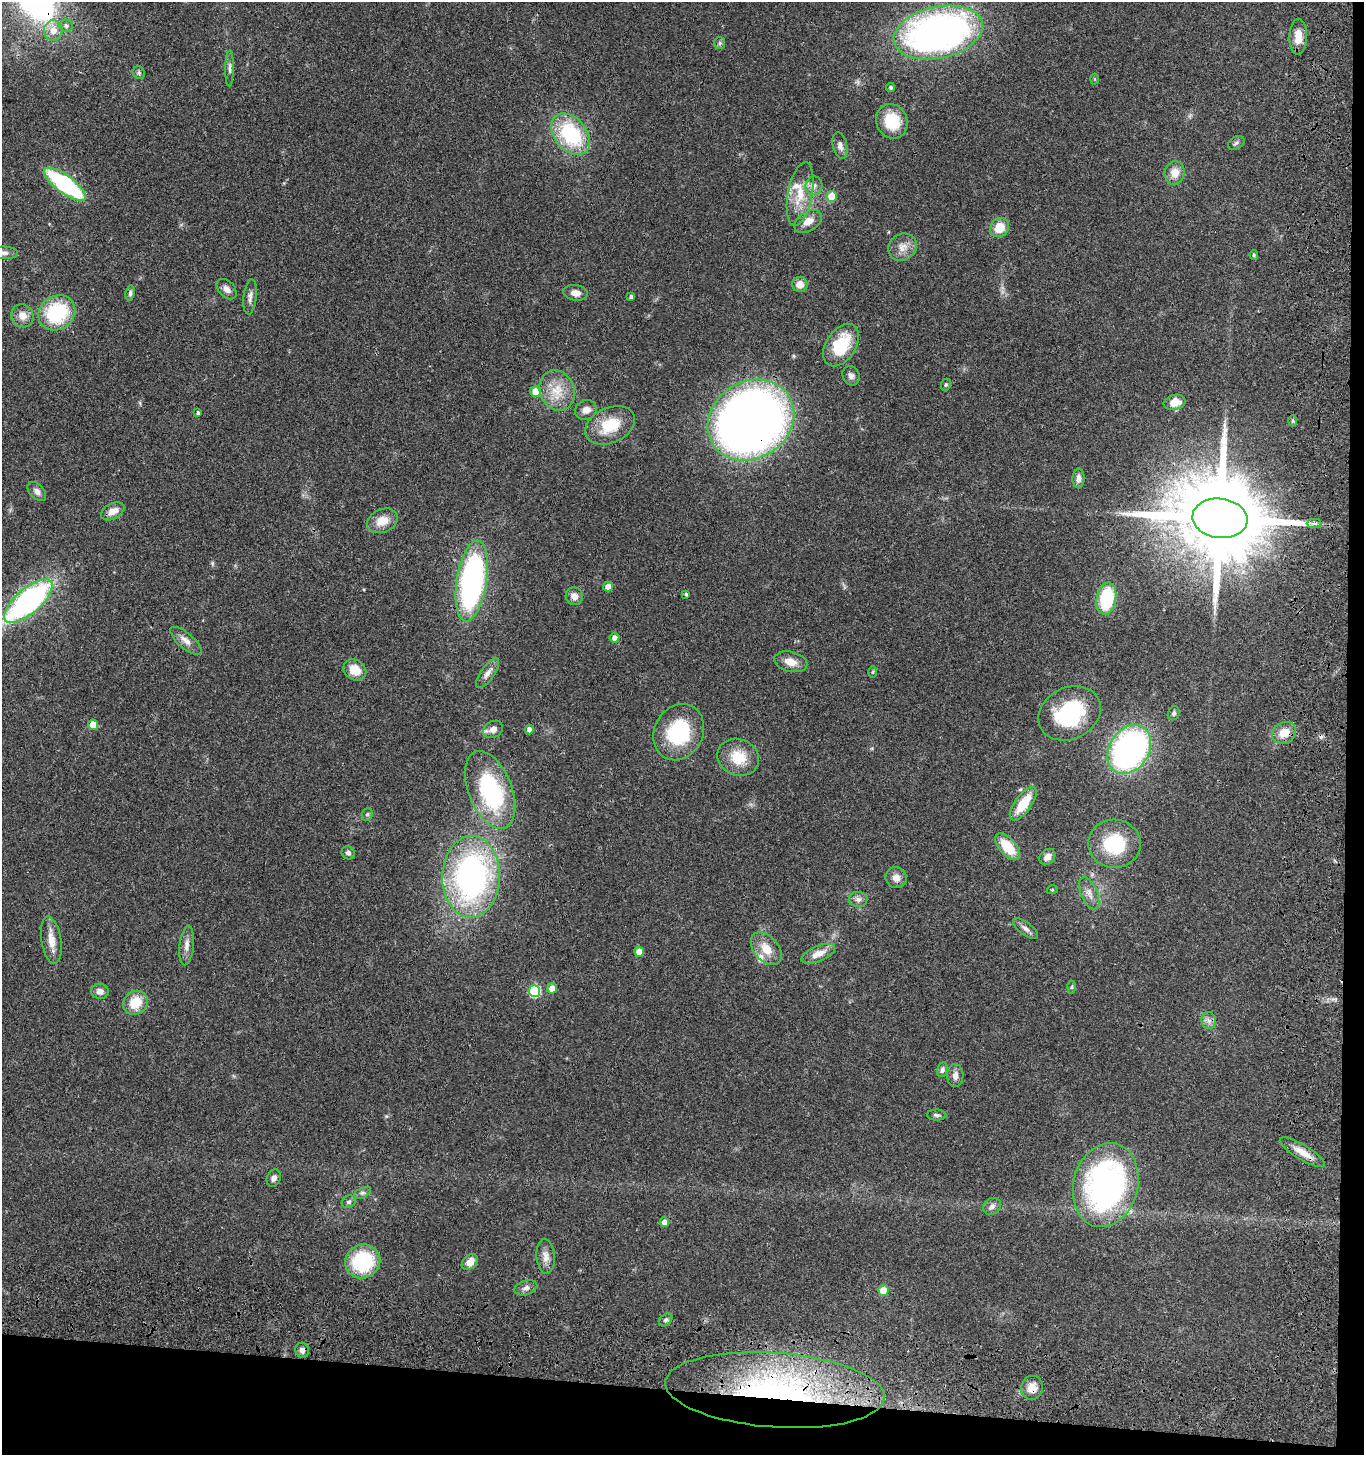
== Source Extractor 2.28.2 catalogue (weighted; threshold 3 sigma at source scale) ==
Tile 9 of 3 x 3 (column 3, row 3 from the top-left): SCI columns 2975-4336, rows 159-1611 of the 4678 x 4675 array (HDU 1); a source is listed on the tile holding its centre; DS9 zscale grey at full resolution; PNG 1366 x 1457 px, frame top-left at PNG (2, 2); each listed source drawn as its Kron ellipse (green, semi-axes under 4 px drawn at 4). Shown black and unused: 6% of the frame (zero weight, under 3 of 4 exposures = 13% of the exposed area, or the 3 px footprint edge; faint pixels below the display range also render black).
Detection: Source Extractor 2.28.2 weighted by HDU 2 'WHT'; one run over the whole footprint, this tile lists its part. Background 0.119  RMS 0.0069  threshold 0.0312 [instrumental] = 3 sigma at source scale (4.5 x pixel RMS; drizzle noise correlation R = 1.50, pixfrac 1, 0.05/0.05 arcsec/px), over >= 5 px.
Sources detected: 115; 1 cosmic-ray / hot-pixel residue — neither listed nor drawn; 2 inside a brighter listed object's ellipse — not listed separately; the other 112 listed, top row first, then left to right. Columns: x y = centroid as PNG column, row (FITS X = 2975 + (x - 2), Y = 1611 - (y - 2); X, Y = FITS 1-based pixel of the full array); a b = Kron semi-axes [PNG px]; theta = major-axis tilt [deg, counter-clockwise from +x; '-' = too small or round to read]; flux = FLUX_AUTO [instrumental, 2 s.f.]
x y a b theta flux
66 25 7 6 - 2.4
53 31 10 9 - 7.6
938 32 45 25 12 310
1298 37 18 9 87 10
720 43 6 5 - 1.2
230 68 18 4 89 2.5
139 73 6 6 - 1.4
1095 79 5 3 - 0.68
891 87 4 4 - 1.4
892 121 18 15 -65 23
571 134 23 16 -51 54
1236 143 9 6 30 1.6
840 145 13 7 -78 3.9
1175 173 12 10 76 7.9
65 184 25 9 -36 87
814 186 9 8 - 3.4
800 194 32 12 79 16
832 197 5 5 - 13
808 221 15 9 31 6.6
999 228 10 9 - 13
902 247 15 13 36 7.1
4 253 14 6 0 2.7
1254 255 5 4 - 0.89
800 284 7 7 - 5.6
227 289 12 7 -47 3.5
130 293 8 4 82 1.7
576 293 12 8 -8 4.5
250 297 18 6 84 3.4
631 297 4 3 - 1.8
57 313 19 16 37 47
22 316 12 11 - 6.2
841 345 23 15 57 28
851 376 10 8 -66 2.8
946 385 6 5 - 1
557 390 21 17 -67 15
536 391 5 5 - 11
1175 402 11 7 11 9.6
586 410 11 9 25 4.4
198 413 3 3 - 1.5
751 420 45 38 33 710
1293 421 5 3 - 0.92
610 425 26 17 24 23
1078 478 10 6 88 3.3
37 491 11 7 -46 3.1
113 511 12 7 28 6.3
1220 518 28 20 -7 14000
382 521 16 11 24 11
1314 523 7 4 0 1.6
472 581 41 15 81 190
608 587 5 4 - 7.6
686 594 3 3 - 1.3
574 596 9 8 - 4.5
1106 599 16 9 79 43
28 601 30 12 41 180
614 638 5 5 - 4.1
186 641 19 7 -40 5
791 662 17 10 -13 7.4
355 670 12 10 -33 11
873 672 6 4 89 0.83
487 673 17 6 55 4.2
1069 713 32 26 26 57
1174 713 7 5 67 1.4
93 725 5 5 - 14
493 729 10 8 29 4.5
529 729 5 4 - 3.5
679 732 29 24 62 46
1284 733 13 10 32 9
1129 749 26 19 57 210
738 757 21 18 -22 17
490 790 41 21 -69 76
1023 804 20 8 54 19
367 814 6 5 - 1.4
1114 844 26 24 -3 35
1008 847 16 8 -49 19
348 853 7 6 - 2
1047 857 9 7 48 4.5
471 877 41 29 89 190
896 878 11 10 - 4.8
1052 890 5 3 - 0.72
1089 893 17 8 -66 5.2
858 899 9 7 -1 2.8
1025 928 15 6 -37 3.3
51 940 24 10 -81 8.4
187 945 20 7 84 4.7
766 949 19 12 -49 11
639 952 5 5 - 8.9
818 954 18 7 23 7.8
1072 987 6 4 87 1.1
552 988 5 5 - 7.2
100 991 9 7 -7 3.6
534 991 6 5 - 55
135 1003 13 11 46 15
1209 1021 8 7 - 2.8
942 1070 7 5 78 1.8
955 1076 11 8 89 4.1
937 1115 10 5 -1 1.5
1302 1152 26 7 -31 8.9
274 1178 9 6 67 2.6
1106 1185 42 32 76 180
362 1193 9 5 26 1.8
349 1202 7 6 - 1.7
992 1206 9 8 - 3.1
664 1222 5 4 - 4.7
546 1256 17 9 -85 5.4
363 1261 18 16 31 47
470 1262 9 6 46 6.8
526 1288 12 7 17 3
883 1291 5 5 - 16
666 1320 7 5 42 1.7
302 1350 7 6 - 2.7
1032 1388 12 11 - 8.1
775 1390 110 37 -4 220
Overlapping masked pixels (flux is a lower limit): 4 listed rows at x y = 751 420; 1220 518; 1032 1388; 775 1390
Isophote crosses this tile's border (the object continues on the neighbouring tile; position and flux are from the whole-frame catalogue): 1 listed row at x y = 4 253